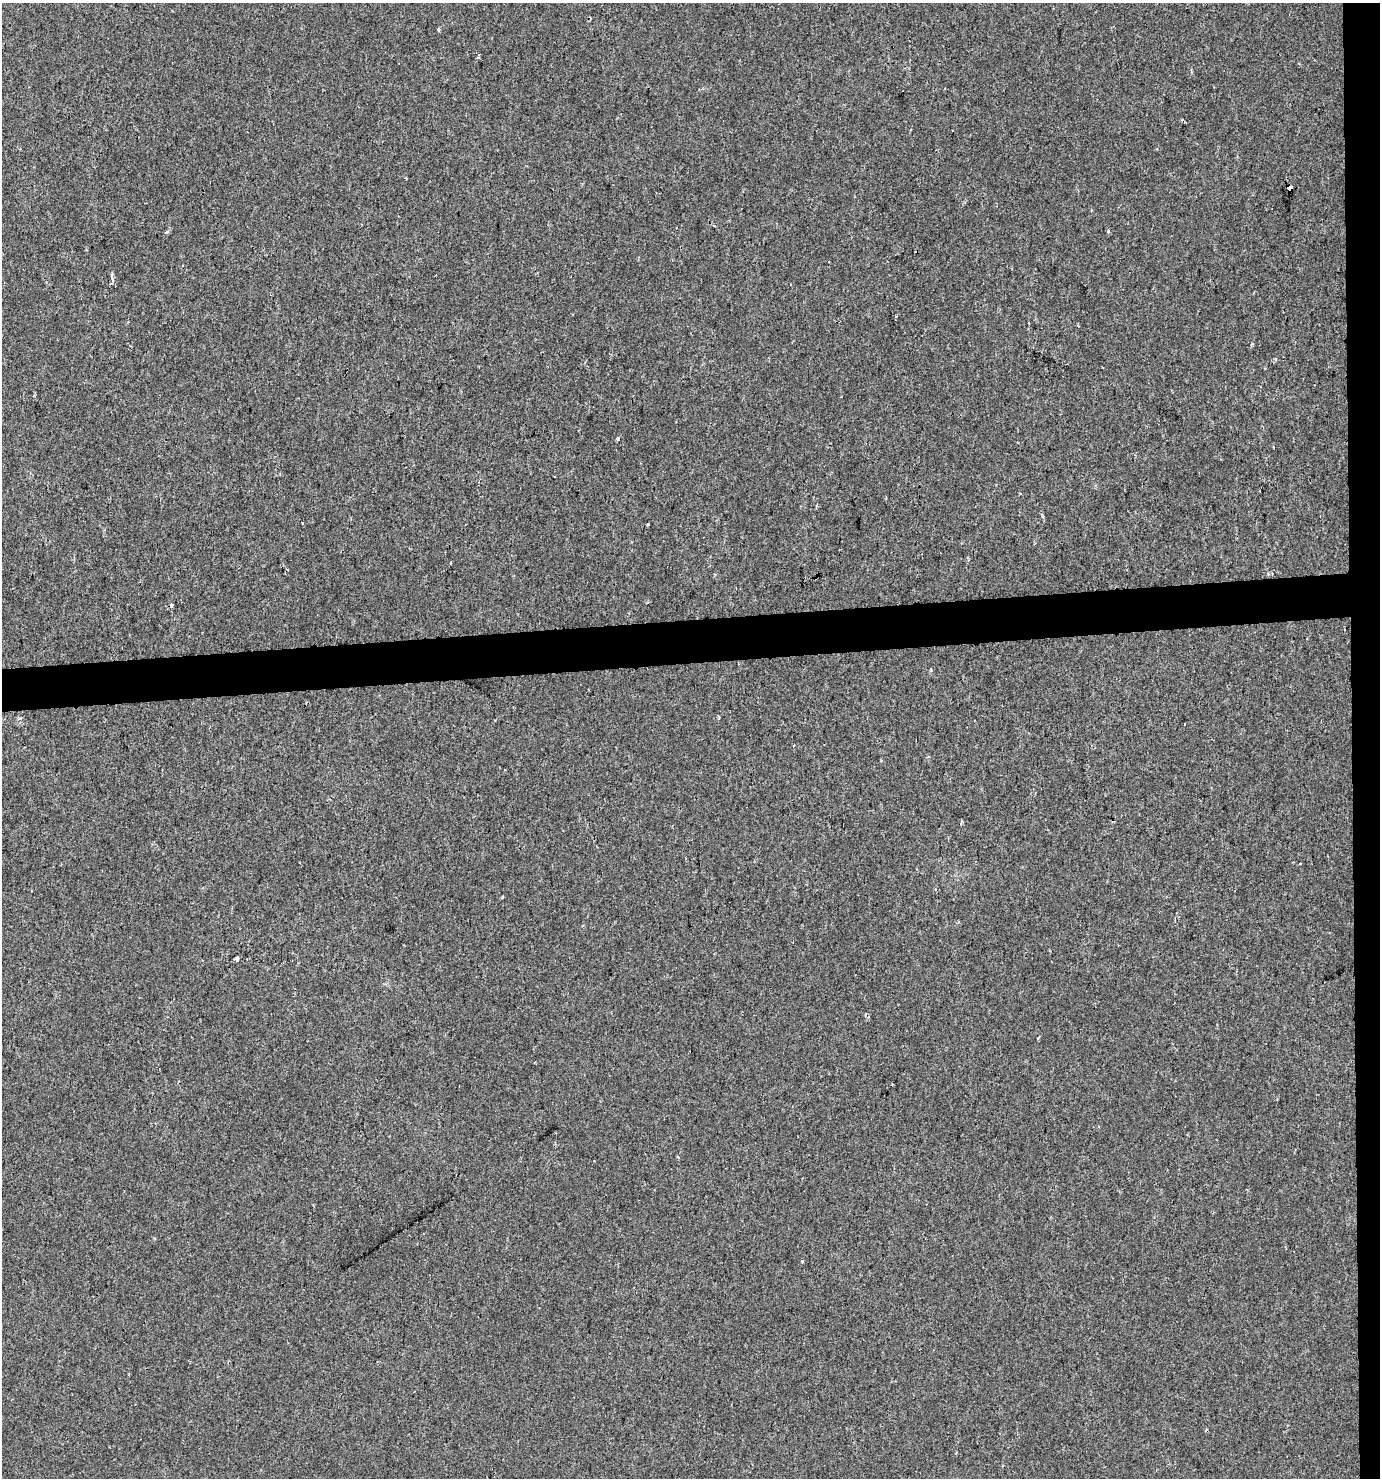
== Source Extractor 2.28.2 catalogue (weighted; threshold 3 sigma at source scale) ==
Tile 6 of 3 x 3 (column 3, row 2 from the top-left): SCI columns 2792-4169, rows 1476-2951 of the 4169 x 4426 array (HDU 1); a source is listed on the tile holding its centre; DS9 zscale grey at full resolution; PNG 1382 x 1480 px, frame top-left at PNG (2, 3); no overlay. Shown black and unused: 5% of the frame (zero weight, under 2 of 3 exposures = <1% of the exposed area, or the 3 px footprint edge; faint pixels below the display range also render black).
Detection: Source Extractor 2.28.2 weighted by HDU 2 'WHT'; one run over the whole footprint, this tile lists its part. Background 0.00468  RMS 0.0037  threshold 0.0165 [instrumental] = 3 sigma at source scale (4.5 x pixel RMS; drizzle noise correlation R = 1.50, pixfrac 1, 0.0396/0.0396 arcsec/px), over >= 5 px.
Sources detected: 22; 5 cosmic-ray / hot-pixel residue — not listed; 1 inside a brighter listed object's ellipse — not listed separately; the other 16 listed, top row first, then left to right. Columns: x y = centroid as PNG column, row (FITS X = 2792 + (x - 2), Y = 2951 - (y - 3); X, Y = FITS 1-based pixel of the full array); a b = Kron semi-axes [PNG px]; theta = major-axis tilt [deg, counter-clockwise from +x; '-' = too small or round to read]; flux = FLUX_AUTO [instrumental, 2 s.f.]
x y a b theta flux
478 56 6 3 73 0.56
1289 188 4 4 - 72
1108 231 3 3 - 2.2
167 232 4 4 - 0.69
112 279 6 5 - 0.99
1276 359 4 4 - 0.58
618 439 4 3 - 1.1
1273 447 3 2 - 0.28
647 524 3 3 - 0.91
451 563 3 3 - 0.79
793 745 3 3 - 0.59
1300 864 3 2 - 0.33
502 897 3 3 - 1.3
237 959 4 3 - 7.9
892 1084 3 2 - 0.3
802 1261 4 3 - 0.32
Overlapping masked pixels (flux is a lower limit): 1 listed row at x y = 1289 188
Unlisted compact peaks at least as high as the median listed source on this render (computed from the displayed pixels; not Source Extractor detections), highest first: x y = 34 396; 1252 344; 438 29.